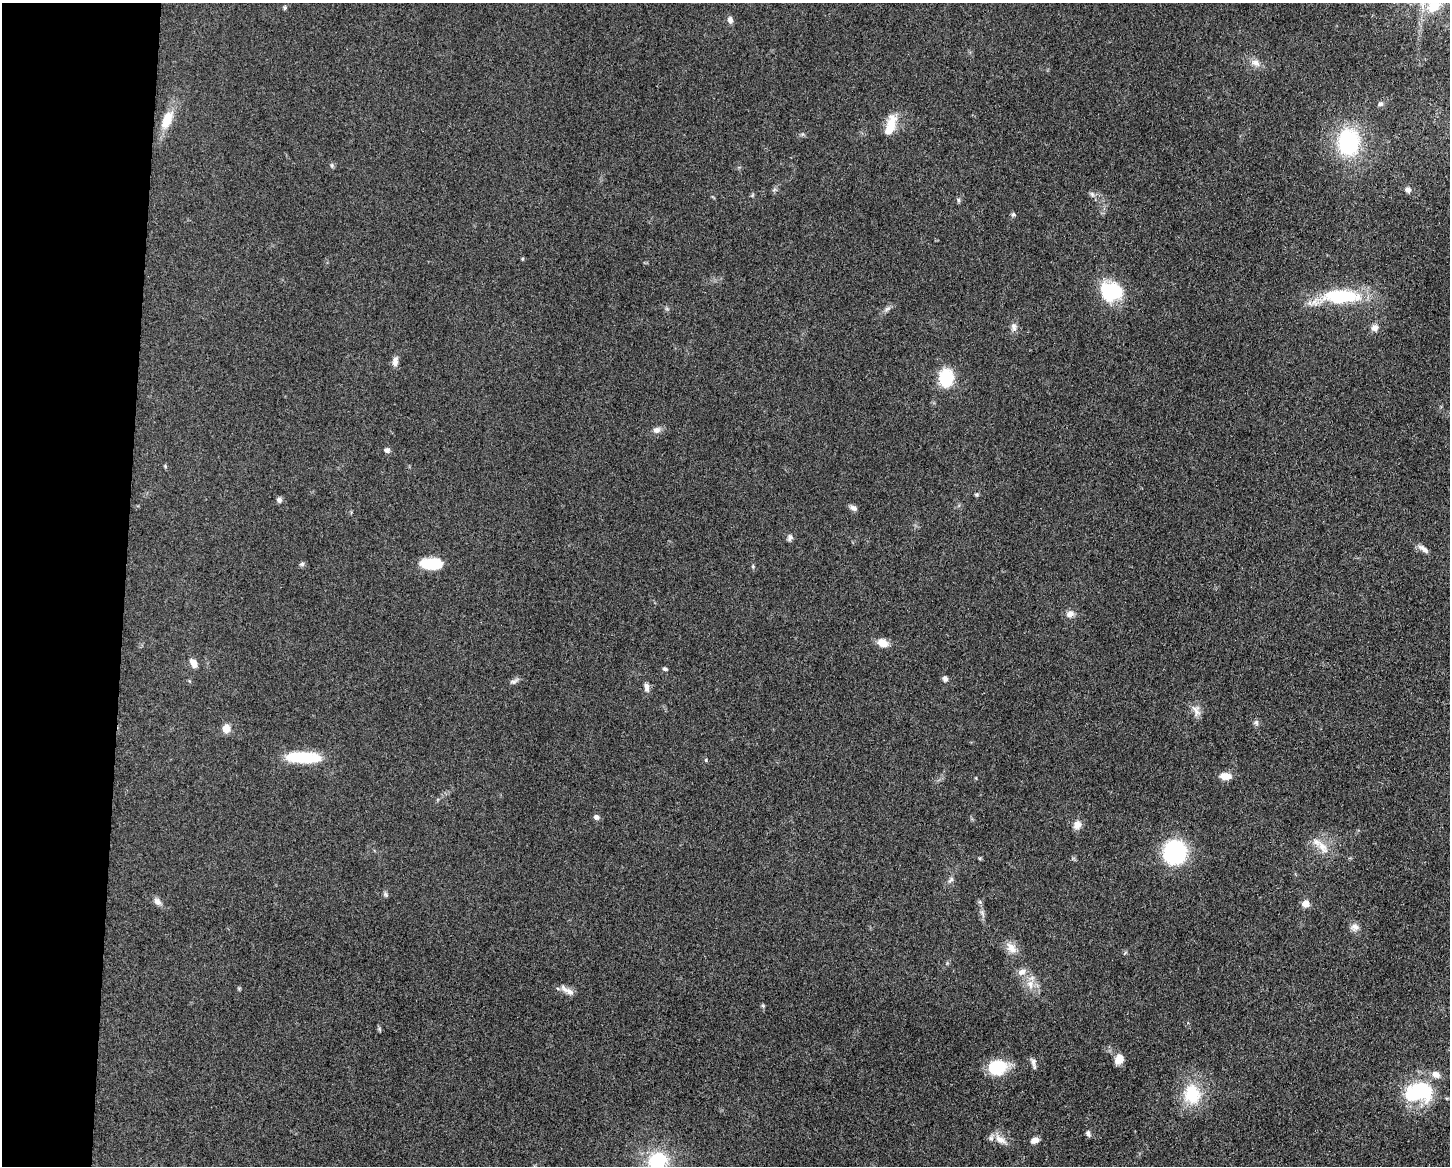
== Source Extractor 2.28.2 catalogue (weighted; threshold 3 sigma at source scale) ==
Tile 4 of 3 x 4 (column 1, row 2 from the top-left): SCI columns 229-1676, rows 2330-3493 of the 4680 x 4657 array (HDU 1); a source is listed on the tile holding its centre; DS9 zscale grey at full resolution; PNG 1452 x 1168 px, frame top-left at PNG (2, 3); no overlay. Shown black and unused: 9% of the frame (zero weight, under 3 of 5 exposures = <1% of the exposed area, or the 3 px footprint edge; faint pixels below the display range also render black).
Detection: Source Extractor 2.28.2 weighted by HDU 2 'WHT'; one run over the whole footprint, this tile lists its part. Background 0.0608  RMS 0.0057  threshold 0.0255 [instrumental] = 3 sigma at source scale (4.5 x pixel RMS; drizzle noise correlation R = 1.50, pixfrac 1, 0.05/0.05 arcsec/px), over >= 5 px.
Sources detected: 70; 4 inside a brighter listed object's ellipse — not listed separately; the other 66 listed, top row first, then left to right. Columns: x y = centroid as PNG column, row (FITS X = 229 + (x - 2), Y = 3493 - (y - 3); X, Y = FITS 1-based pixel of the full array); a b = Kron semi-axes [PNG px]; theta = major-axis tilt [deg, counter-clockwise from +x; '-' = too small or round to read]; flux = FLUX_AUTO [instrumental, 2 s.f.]
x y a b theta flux
1434 6 23 16 34 15
285 7 6 4 72 0.81
730 20 9 7 -87 2.1
1255 63 13 9 -22 4
1380 104 7 6 - 1.6
167 120 25 12 67 11
889 130 33 12 65 11
1348 142 24 19 -90 58
332 165 6 4 -90 0.86
1408 190 8 7 - 2.1
1092 194 8 5 -46 1.3
958 200 6 4 -89 0.91
1013 214 5 5 - 0.92
1111 291 22 17 -8 36
1341 296 49 16 -1 39
887 309 10 5 30 1.8
1014 327 11 8 -79 2.5
1375 328 9 8 - 3
395 361 13 7 81 3.1
946 378 18 14 87 21
657 430 11 8 20 2.7
387 450 7 6 - 1.6
279 500 7 6 - 1.6
853 508 11 6 -26 1.9
790 537 9 7 74 1.8
1423 549 17 6 -37 2.9
432 563 22 10 2 19
302 564 7 6 - 1.1
753 566 6 3 73 0.68
1070 614 11 9 22 3.2
883 643 12 9 -24 5.9
193 663 11 7 -59 4
665 669 7 4 -22 0.92
945 679 7 6 - 1.7
514 681 12 6 15 1.8
647 687 12 6 -86 2.5
1196 711 18 8 -65 3.8
1256 722 8 6 -76 1.4
226 728 8 7 - 7.7
303 757 39 12 -2 25
706 760 5 3 - 0.6
1225 776 12 7 -4 6.6
596 817 7 6 - 1.9
1077 825 11 9 62 4.1
1322 846 15 10 -39 6.2
1175 852 21 20 - 58
951 880 10 5 47 1.5
386 894 7 5 -47 1
157 901 11 7 -47 2.7
1305 903 6 6 - 6.5
1355 927 11 9 6 2.9
1011 948 17 11 -48 5.6
1022 972 12 9 27 3.8
1030 984 13 10 -72 5.7
570 992 13 8 -40 2.8
763 1006 6 4 -46 0.69
379 1029 7 4 -71 0.81
1119 1059 11 9 64 5.8
1033 1062 12 6 -84 2.1
997 1067 21 17 9 19
1419 1092 36 24 8 40
1192 1094 28 24 -81 23
1088 1134 8 5 -75 1.5
1000 1140 18 9 -30 5.1
1034 1140 8 6 17 3.4
657 1160 22 19 12 28
Isophote crosses this tile's border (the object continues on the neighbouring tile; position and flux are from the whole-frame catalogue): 2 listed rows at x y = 1434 6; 657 1160